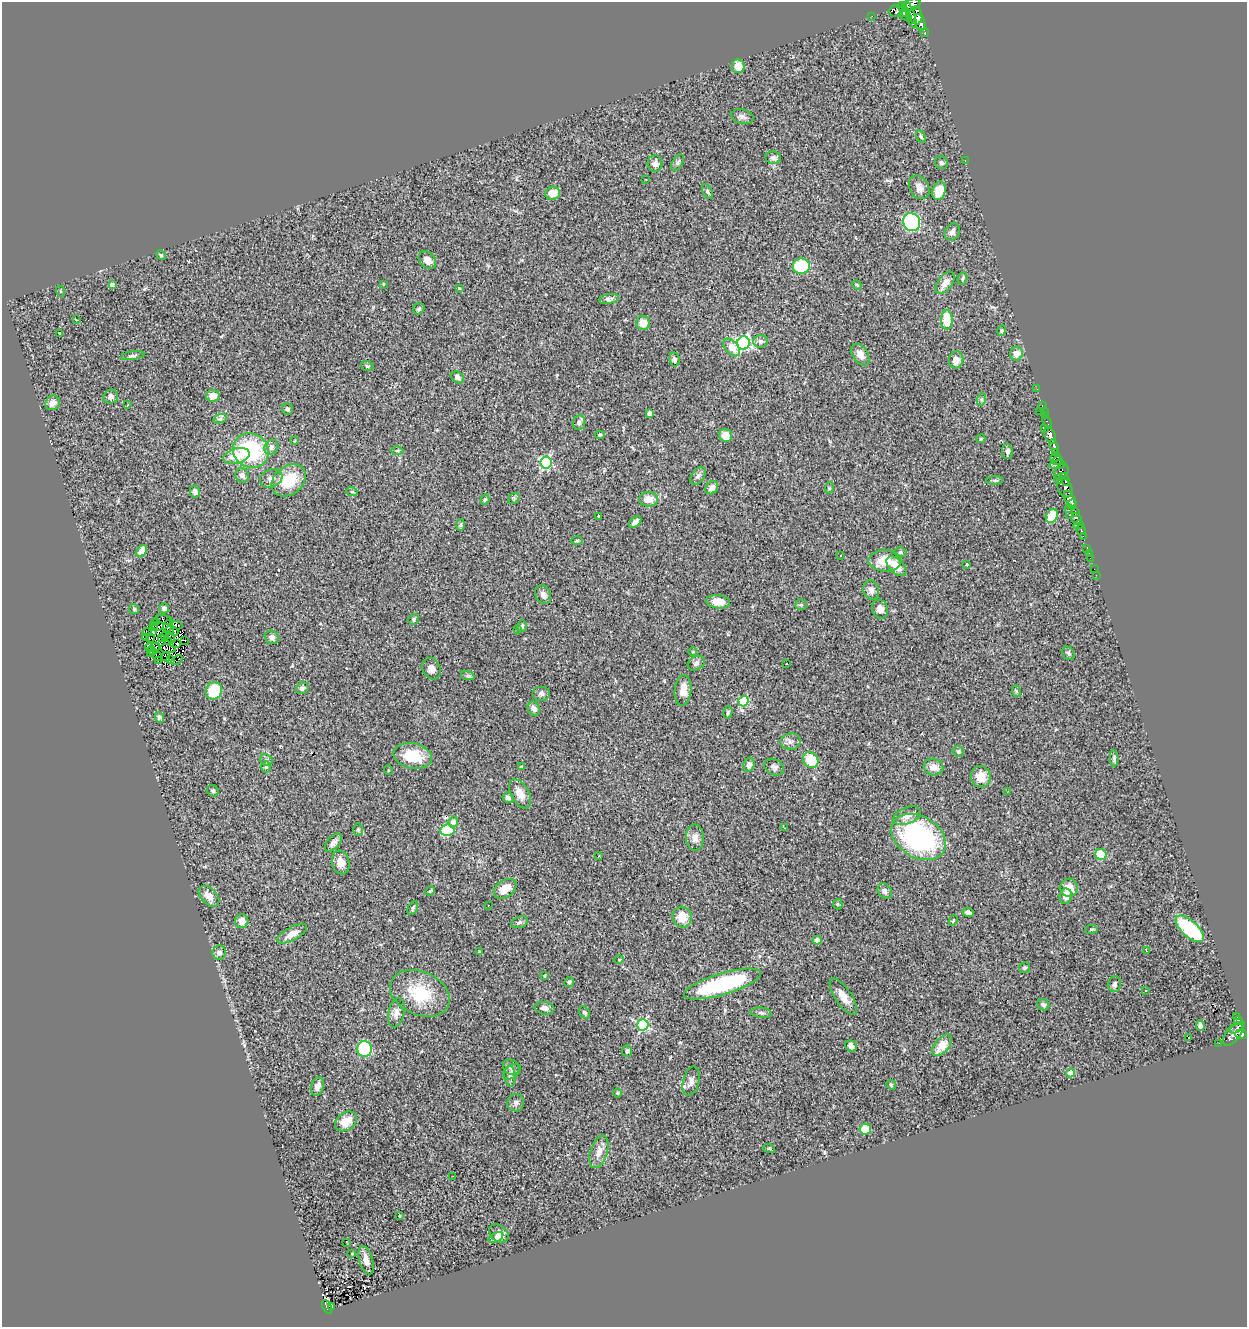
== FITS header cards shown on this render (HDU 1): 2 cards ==
NAXIS1  =                 1245
NAXIS2  =                 1325

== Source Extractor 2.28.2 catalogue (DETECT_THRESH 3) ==
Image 1245 x 1325 px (HDU 1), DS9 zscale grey, 1 PNG px = 1 image px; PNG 1249 x 1329 px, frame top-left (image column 1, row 1325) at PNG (2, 2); each listed source drawn as its Kron ellipse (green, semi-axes under 4 px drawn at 4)
Background 0.736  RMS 0.078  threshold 0.235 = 3 sigma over >= 5 px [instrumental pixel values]
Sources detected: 287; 10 with non-positive FLUX_AUTO (blend fragments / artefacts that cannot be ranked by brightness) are neither listed nor drawn; the other 277 listed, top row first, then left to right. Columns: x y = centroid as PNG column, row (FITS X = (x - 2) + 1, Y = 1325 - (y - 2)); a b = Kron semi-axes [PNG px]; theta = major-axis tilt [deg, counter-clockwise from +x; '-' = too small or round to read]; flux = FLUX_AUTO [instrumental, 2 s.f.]
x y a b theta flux
911 5 9 5 16 1200
902 6 5 4 - 220
896 11 7 6 - 860
905 12 5 3 - 210
910 15 13 4 -71 620
872 16 2 2 - 9.9
906 16 7 4 -30 400
916 16 9 6 -80 1300
920 22 8 5 -72 940
925 33 4 3 - 71
738 66 7 6 - 69
742 117 11 7 -13 19
921 137 7 4 -63 7.9
773 158 8 6 -15 14
965 160 3 2 - 56
678 163 9 5 59 11
941 163 6 6 - 12
655 164 8 7 - 27
646 179 2 2 - 3.9
919 187 12 9 -59 35
708 191 8 4 -60 9.2
939 191 9 6 72 85
553 193 7 6 - 57
912 222 9 8 - 490
952 232 9 7 59 25
161 255 5 4 - 6
427 260 10 7 -49 28
801 266 8 7 - 230
963 278 6 4 68 9.7
945 283 13 7 54 49
383 284 3 2 - 3.4
112 285 4 4 - 20
857 285 5 4 - 6
459 288 3 3 - 6
60 291 6 3 -71 5.7
609 299 10 4 11 14
419 309 6 5 - 11
77 320 3 2 - 46
947 320 9 6 -89 140
643 323 7 7 - 53
1002 331 5 4 - 6.8
60 333 3 3 - 9.3
761 341 7 6 - 15
743 343 6 6 - 1100
732 347 10 6 -48 69
1016 354 7 6 - 41
860 355 12 7 -57 34
133 356 12 4 8 13
674 359 7 5 -78 12
956 360 8 7 - 41
367 366 6 5 - 7.4
457 377 7 5 -40 19
1037 389 2 2 - 11
213 396 7 6 - 37
111 397 7 7 - 17
982 399 6 4 72 9.2
53 403 8 6 46 33
128 405 2 2 - 3.8
1042 406 3 2 - 22
287 409 6 5 - 11
1039 411 3 2 - 63
1044 411 3 3 - 29
649 413 4 4 - 26
1045 416 2 2 - 6.2
220 419 7 4 19 8.4
579 422 7 6 - 17
1047 422 7 3 -62 27
1044 429 3 2 - 15
600 435 5 4 - 7.8
726 435 7 6 - 65
1050 436 9 5 -67 690
981 439 4 3 - 6.1
295 441 3 3 - 4.3
1054 446 7 4 -71 770
271 447 8 6 50 22
251 450 18 17 - 410
397 451 6 4 0 7.9
1007 451 8 5 -84 15
1056 453 4 2 - 110
237 456 13 7 14 95
1055 457 5 3 - 230
1058 460 5 3 - 160
546 463 6 6 - 620
1057 465 8 3 9 520
1061 472 8 6 48 310
242 475 7 6 - 25
698 476 10 6 52 16
271 478 11 9 20 32
1059 479 5 3 - 100
1065 479 7 4 -70 290
289 480 19 14 39 160
995 480 8 3 4 7.7
712 488 7 6 - 26
829 488 6 3 71 5.8
1065 488 10 7 -62 520
195 492 6 5 - 24
352 492 6 3 -18 6.6
514 498 6 4 47 7.8
1070 498 8 4 -60 1200
649 499 9 7 0 54
485 500 5 3 - 6.7
1072 504 5 3 - 560
1069 510 4 2 - 37
1075 512 4 3 - 170
599 516 4 3 - 15
1052 516 7 5 61 120
1070 516 3 2 - 11
1077 519 6 5 - 720
635 522 7 4 45 24
461 525 6 4 87 6.4
1078 525 5 2 - 130
1081 530 5 3 - 79
1083 536 3 2 - 8.1
577 541 6 3 2 5.9
1087 548 3 2 - 19
142 551 7 4 53 52
900 552 6 5 - 10
1089 553 2 2 - 14
840 555 3 3 - 30
1090 558 2 2 - 13
885 561 16 10 -1 99
967 564 4 3 - 8.9
896 566 12 7 -45 68
1094 569 2 2 - 4
1096 575 2 2 - 5.8
871 590 10 7 -80 23
543 595 10 7 -61 23
718 602 12 6 -5 50
801 605 5 5 - 7.5
164 608 5 4 - 23
134 609 5 5 - 7.6
880 609 9 8 - 34
414 619 6 5 - 8.8
165 620 8 3 -15 5.2
155 622 3 2 - 6.8
177 625 5 2 - 8.3
153 626 3 2 - 8.9
157 626 7 2 17 8.3
167 626 6 4 83 5.3
522 626 6 4 72 12
169 630 4 2 - 4.6
518 630 3 2 - 6.9
147 632 4 2 - 4.7
153 632 3 2 - 5.1
174 632 4 3 - 8
164 636 4 2 - 6.4
145 637 4 2 - 5
272 637 7 6 - 22
151 638 4 3 - 0.28
161 638 4 2 - 7.5
170 638 5 2 - 3.9
185 640 3 3 - 1300
168 642 3 2 - 9.7
176 644 3 3 - 9.2
149 647 4 2 - 7.7
156 647 4 2 - 1.3
168 649 8 2 -8 8.1
151 650 4 2 - 1.9
693 652 4 3 - 3.9
1069 653 7 5 -54 11
151 654 3 2 - 4.2
158 657 4 3 - 11
166 657 4 3 - 9.5
171 660 3 2 - 9
177 660 6 2 27 6.9
158 661 4 2 - 4.4
696 663 9 7 30 16
787 663 3 2 - 7.4
431 669 11 8 -63 34
468 676 7 4 -18 8.1
302 688 6 5 - 12
683 690 15 8 84 48
214 691 9 8 - 170
1016 691 6 4 -72 6.4
541 693 9 7 0 18
743 701 5 5 - 220
534 709 7 6 - 17
728 712 6 4 75 8.5
159 717 5 4 - 9.9
790 742 10 8 2 23
958 751 6 5 - 11
413 756 19 12 -11 150
1114 758 8 4 -86 9.5
267 760 7 5 -41 11
811 760 8 7 - 140
749 765 7 5 69 16
266 767 6 5 - 8.3
521 767 4 3 - 5
774 767 10 8 -25 21
933 767 10 8 -13 43
388 770 5 3 - 3.9
981 777 10 10 - 75
213 791 6 5 - 8.9
1008 791 2 2 - 3.9
520 794 16 9 -62 53
508 798 6 5 - 20
907 816 14 8 23 38
453 822 5 5 - 37
785 828 3 3 - 3.5
358 830 6 5 - 9
447 830 7 5 9 270
695 837 13 9 -86 39
919 837 29 20 -30 910
333 843 11 6 48 23
1101 854 6 5 - 160
599 856 3 2 - 4.1
341 862 12 8 -80 46
1069 888 9 8 - 70
505 889 12 8 33 76
430 891 5 4 - 5.2
885 891 8 6 -52 18
209 896 12 7 -45 42
1066 896 8 6 80 26
838 904 5 5 - 6.7
488 905 3 2 - 4.8
413 908 7 4 61 7.7
968 912 6 4 -23 16
682 917 10 9 - 75
242 921 7 6 - 34
953 921 5 3 - 4.5
519 922 9 5 17 14
1091 929 6 3 8 5.8
1190 929 18 8 -42 380
292 934 17 6 29 43
817 940 4 4 - 49
1146 950 4 2 - 10
479 952 4 3 - 5
219 953 7 6 - 20
619 960 5 4 - 5.4
1024 968 5 5 - 7.8
544 976 4 3 - 7.4
569 982 5 4 - 9.4
722 984 40 10 16 510
1115 984 8 6 77 16
1146 990 3 2 - 11
420 993 31 21 -23 230
843 996 21 8 -56 56
1043 1005 6 5 - 13
545 1008 10 6 -10 27
396 1013 15 8 78 34
584 1013 7 5 -55 9.6
761 1013 10 5 -5 14
1237 1016 4 3 - 84
1238 1020 4 3 - 210
643 1025 6 5 - 620
1200 1025 5 4 - 13
1237 1028 8 2 34 160
1233 1034 14 7 52 580
1241 1034 6 5 - 320
1188 1038 2 2 - 2.5
1219 1043 3 2 - 5.1
942 1045 13 7 51 80
851 1046 6 5 - 25
365 1049 8 7 - 270
627 1051 5 5 - 12
511 1067 9 7 -31 22
512 1072 9 6 34 19
1071 1073 4 4 - 91
510 1076 10 5 -86 20
691 1081 15 8 76 32
891 1085 5 4 - 7.1
317 1086 10 6 70 25
618 1093 5 3 - 4.7
516 1103 9 8 - 18
346 1121 12 8 35 78
865 1129 6 5 - 110
769 1148 6 3 -19 5.1
599 1152 17 8 72 43
453 1176 2 2 - 2.7
399 1216 3 2 - 5.6
499 1233 11 8 -38 41
496 1238 8 4 29 12
346 1242 3 2 - 18
352 1254 2 2 - 4.4
366 1260 14 6 -73 37
332 1306 4 3 - 28
327 1307 7 4 -64 170
At the frame edge (FLAGS 8, measured only in part): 1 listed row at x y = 911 5
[10 non-positive-flux detections neither listed nor drawn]